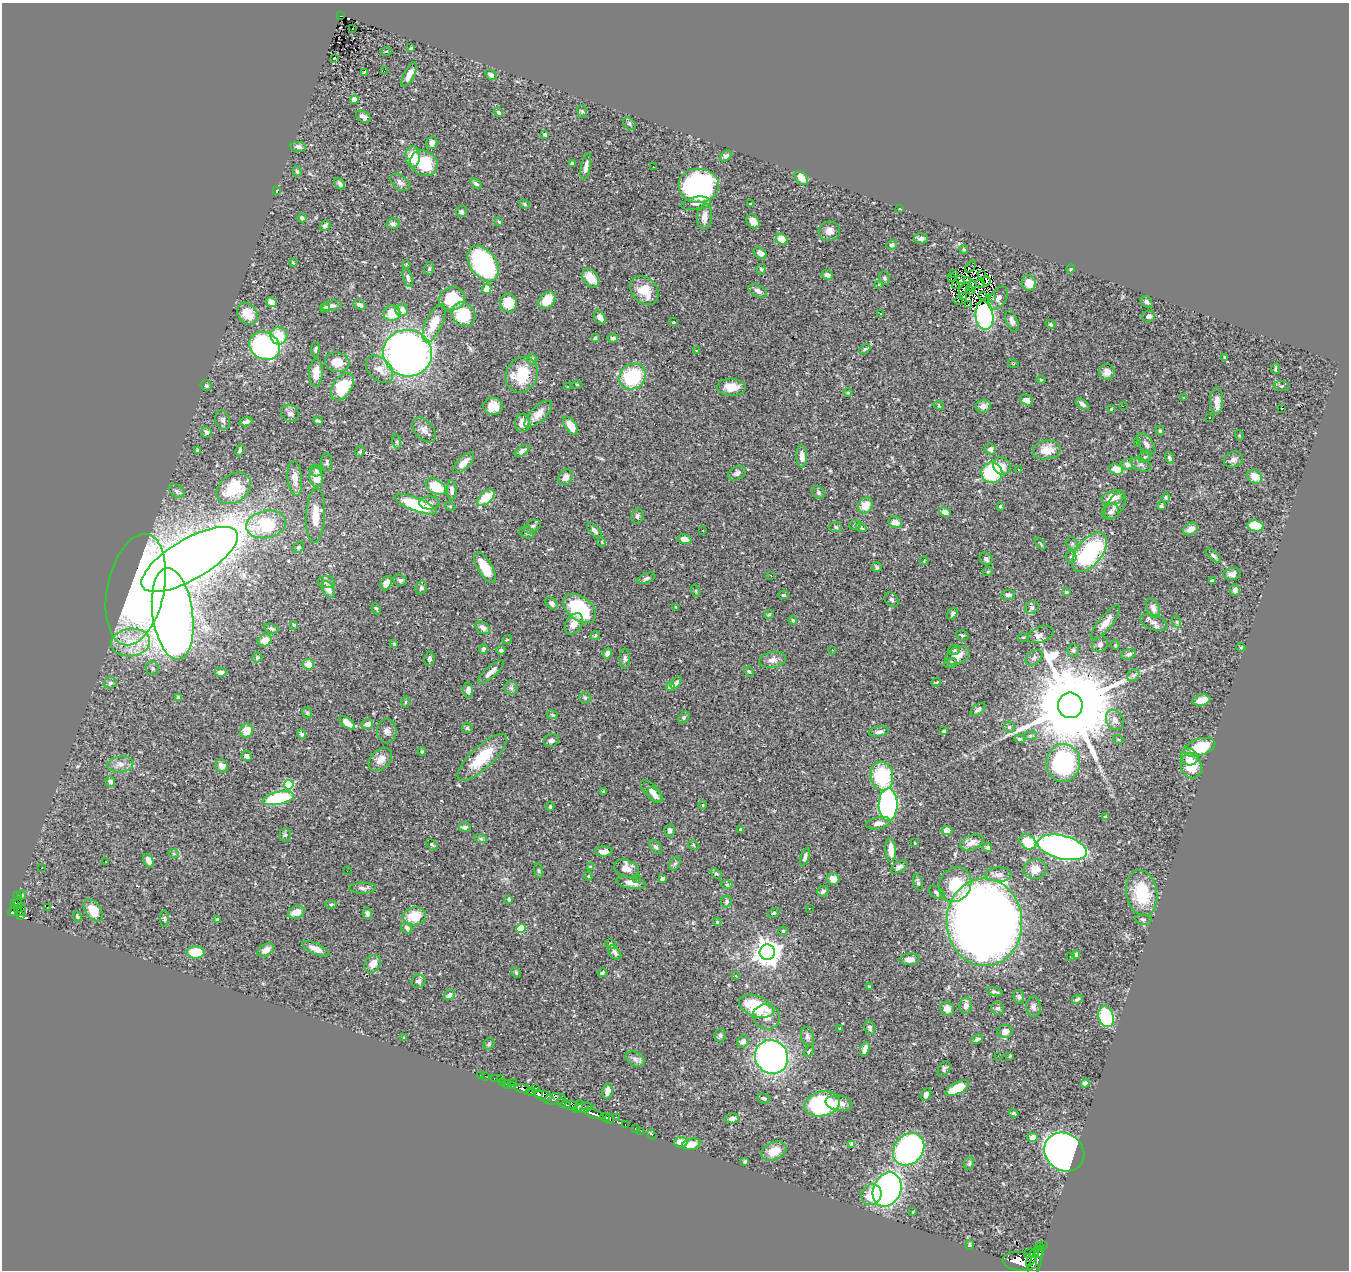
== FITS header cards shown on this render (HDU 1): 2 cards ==
NAXIS1  =                 1347
NAXIS2  =                 1268

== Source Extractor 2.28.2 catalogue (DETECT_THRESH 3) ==
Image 1347 x 1268 px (HDU 1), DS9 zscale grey, 1 PNG px = 1 image px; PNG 1351 x 1272 px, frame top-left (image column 1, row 1268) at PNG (2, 3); each listed source drawn as its Kron ellipse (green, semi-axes under 4 px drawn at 4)
Background 0.614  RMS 0.026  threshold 0.0788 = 3 sigma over >= 5 px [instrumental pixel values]
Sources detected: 510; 3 with non-positive FLUX_AUTO (blend fragments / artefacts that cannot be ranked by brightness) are neither listed nor drawn; of the other 507, the 500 brightest by FLUX_AUTO listed and drawn (7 fainter detections omitted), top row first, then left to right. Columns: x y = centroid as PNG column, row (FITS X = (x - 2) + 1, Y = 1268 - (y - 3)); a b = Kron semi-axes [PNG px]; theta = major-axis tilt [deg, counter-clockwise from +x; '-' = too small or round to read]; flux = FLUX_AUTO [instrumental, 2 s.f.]
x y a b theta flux
341 16 3 2 - 2.5
352 28 2 2 - 2.3
411 48 3 3 - 1.6
386 51 5 3 - 1.6
334 58 3 2 - 1.6
384 71 2 2 - 4.1
365 72 4 2 - 1.7
409 74 13 5 62 13
491 75 6 4 -34 5.7
354 99 4 4 - 21
582 111 6 5 - 2.7
498 112 5 4 - 4.1
363 117 8 5 -31 7.5
629 124 7 5 -43 3.1
545 134 4 4 - 2.8
432 143 6 5 - 6.5
298 147 8 5 -9 6.1
726 156 6 4 40 5.7
413 157 11 7 -88 34
424 163 14 12 -34 67
572 163 4 3 - 3.8
586 167 14 5 79 9.2
653 167 3 2 - 7.5
297 171 5 4 - 3
801 178 8 5 -51 18
400 182 11 7 -38 6.5
340 184 6 4 -51 4.7
476 184 6 4 -33 4
699 186 20 17 0 290
276 191 4 3 - 1.3
696 203 15 6 7 9.2
525 204 6 4 -30 2.6
750 204 3 2 - 1.5
900 209 3 2 - 1.1
462 212 5 5 - 3.5
704 217 13 7 84 15
302 218 5 4 - 4.3
753 221 8 5 -47 12
499 222 4 3 - 2.2
393 224 6 5 - 4.4
325 226 6 4 44 4.2
829 231 11 9 8 12
921 238 6 5 - 8
782 239 6 5 - 33
892 245 5 4 - 3.1
964 249 5 4 - 1.8
760 253 7 5 -34 9.6
293 263 4 3 - 1.5
483 263 20 13 -54 200
406 264 3 3 - 1.4
971 267 7 2 51 3.8
429 269 6 5 - 3.1
761 269 5 4 - 2.5
1071 269 4 3 - 1.9
953 274 3 2 - 1.7
827 275 6 5 - 6.9
981 275 3 2 - 1.7
408 278 9 4 -72 6.3
591 278 10 7 -54 25
884 278 7 5 -78 3.6
951 278 3 2 - 3.4
960 280 4 2 - 1.3
968 280 4 3 - 1.5
986 281 4 2 - 1.4
1029 283 8 7 - 24
955 284 3 2 - 1.7
980 284 5 2 - 1.4
879 285 4 4 - 2
972 285 5 2 - 3.9
964 288 6 2 46 2.6
487 289 5 4 - 18
644 290 16 12 -48 36
970 290 5 2 - 2.4
758 291 10 5 -27 6.6
983 296 3 2 - 1.5
964 297 3 2 - 2
991 297 4 2 - 1.3
998 298 13 7 55 9.7
452 299 13 11 20 68
547 300 10 7 47 33
959 300 5 2 - 1.8
271 302 6 5 - 14
1147 302 7 5 -48 4.7
508 303 9 8 - 37
360 305 6 4 -30 6.4
968 305 3 2 - 4.2
331 306 10 5 9 5.2
325 308 5 3 - 4.7
402 310 6 6 - 17
392 313 8 8 - 43
247 314 12 9 -51 32
463 314 13 11 -44 74
881 314 3 3 - 6.4
984 316 14 9 -83 360
1149 316 6 5 - 6.5
600 317 7 5 -53 11
1012 321 11 5 -71 7.6
673 322 3 3 - 1.8
434 323 21 8 66 37
1050 324 5 4 - 2.9
279 336 9 8 - 45
595 338 4 3 - 2.6
613 338 5 4 - 7
265 346 16 13 -28 270
315 349 7 4 86 3.3
865 349 6 4 36 2.7
696 350 3 2 - 1.6
407 353 24 23 - 940
1224 357 4 2 - 1.9
532 359 5 5 - 5.3
337 362 12 10 -11 22
1013 363 5 3 - 1.2
379 369 16 10 -46 16
1275 369 5 2 - 2.3
1107 372 8 7 - 10
316 373 14 7 86 22
522 375 18 15 63 65
632 377 14 12 36 110
1041 380 4 3 - 2.2
577 385 5 3 - 1.4
206 386 6 5 - 3
1281 386 8 5 -5 4.4
342 387 15 9 56 62
567 387 2 2 - 2.3
731 387 14 8 -2 22
848 392 5 3 - 1.9
1183 398 3 3 - 2.6
1026 400 7 5 -27 12
1217 401 13 6 89 14
1082 404 8 4 -34 6
493 406 9 8 - 23
939 406 5 3 - 1.6
983 406 7 6 - 11
1123 406 2 2 - 24
1282 408 3 3 - 23
1111 409 3 3 - 1.5
290 413 9 8 - 6.8
538 414 17 7 44 18
1210 418 3 2 - 2.3
223 420 10 7 -71 5.6
318 421 5 3 - 2.7
246 422 7 4 17 6.7
523 423 9 7 78 16
570 425 10 5 -53 30
424 430 14 9 -50 11
1160 431 5 4 - 2.3
206 432 5 5 - 5.9
1239 435 5 3 - 1.5
397 442 7 4 -78 2.6
1138 443 3 3 - 2.3
1146 444 12 7 -56 8.7
990 449 6 5 - 6
197 450 3 3 - 2.5
240 450 6 4 65 3.2
1047 450 14 9 7 27
360 451 6 4 52 3
522 451 8 4 34 7.4
802 456 11 5 -86 15
1145 457 7 5 44 3.5
1169 458 6 4 -75 3.8
1233 460 10 7 22 7.9
327 462 9 5 -88 3.7
464 463 13 6 45 18
1127 465 6 5 - 8.4
1141 465 10 6 -26 6.8
1002 466 9 8 - 16
1018 469 3 3 - 43
1116 469 7 5 -21 25
316 470 6 5 - 4
737 473 9 6 29 6.1
992 473 10 10 - 120
316 477 10 6 -80 22
566 477 8 6 57 12
1255 477 8 6 -39 20
295 478 17 7 -85 19
436 487 11 7 -31 49
234 488 19 14 37 66
452 490 10 5 -88 7.6
177 491 8 6 -36 5.1
818 492 7 5 -48 4.4
1166 497 4 3 - 2.5
486 498 10 6 43 51
1113 498 12 6 17 19
429 503 10 6 -1 7.6
416 504 22 6 -21 97
865 505 8 7 - 26
1115 505 15 8 57 9.9
450 506 5 3 - 1.6
1000 506 3 3 - 2.1
1161 506 4 3 - 2.3
945 512 6 4 -27 10
1110 512 9 7 23 5.6
315 515 27 9 87 34
637 516 7 6 - 4.4
895 522 7 5 -11 13
266 524 20 13 11 93
855 525 6 5 - 2.7
1255 526 8 5 -11 54
532 527 9 6 28 5.4
836 527 6 5 - 3.1
861 527 6 3 -35 2.7
1190 529 8 5 32 15
594 530 9 4 -45 4.8
703 530 2 2 - 1.3
527 532 8 5 -20 3.9
685 539 7 5 -13 15
602 542 5 3 - 1.4
1040 543 7 3 -51 2
1072 544 7 5 -69 3.7
299 547 6 5 - 3.1
1090 552 23 12 52 200
1213 556 9 4 -40 4.4
1071 557 5 5 - 3.6
190 559 54 20 30 4100
986 559 7 6 - 4.9
924 561 4 3 - 1.3
877 567 5 4 - 2.9
485 568 17 7 -59 44
988 571 5 3 - 1.4
1232 574 8 6 9 6.8
770 575 3 2 - 3.6
646 578 9 4 24 4.6
400 580 7 5 -15 3.8
1212 581 4 3 - 3.6
327 582 8 6 -2 4.7
386 583 7 5 62 8.8
421 588 6 5 - 4.2
328 589 9 5 -58 10
136 590 57 28 78 970
1235 590 5 5 - 7.1
696 591 6 4 -71 2.2
1066 592 4 3 - 2.3
783 595 5 4 - 2.5
1008 595 7 5 5 5.7
892 600 8 6 -46 4.2
552 603 7 5 -42 6.4
676 607 4 2 - 1.6
1032 608 7 6 - 4.6
1153 608 10 6 -70 10
376 609 6 3 -66 2.7
580 609 18 11 -38 110
173 614 46 20 -82 2200
953 614 7 4 51 3.7
769 615 5 4 - 2.3
793 620 4 4 - 2.4
1106 622 21 6 51 16
1154 622 14 7 -21 9.4
1177 622 6 4 -72 2.7
574 624 11 8 56 17
294 625 3 2 - 1.7
483 628 8 5 -34 8.8
271 629 7 4 -16 4.1
962 635 6 5 - 2.4
1040 635 14 7 18 10
595 636 5 3 - 3
1023 637 5 3 - 1.6
265 640 7 6 - 16
507 640 5 3 - 1.4
130 642 20 13 7 47
394 644 4 3 - 1.7
1100 644 8 7 - 5.8
1115 645 5 4 - 1.8
1241 647 5 3 - 1.6
483 649 4 4 - 5.2
501 650 4 3 - 3.4
833 650 3 3 - 3.6
954 650 6 5 - 2.8
1073 650 6 5 - 3.5
607 653 5 4 - 7.2
1128 654 8 5 17 5.5
957 656 13 8 30 18
257 657 5 4 - 3
625 658 10 5 -90 4.9
1034 658 9 6 39 5.4
429 659 7 5 83 4.7
773 660 13 8 9 11
951 663 6 5 - 2.7
308 664 5 5 - 24
152 668 7 6 - 4.1
749 671 5 4 - 2.4
221 672 6 4 -1 6
491 672 16 5 41 12
1133 675 7 5 42 4.2
936 682 5 4 - 1.9
110 683 6 5 - 3.7
676 683 7 4 54 4.5
670 687 4 4 - 26
511 688 6 6 - 4.6
468 690 7 5 -88 7.8
178 697 4 4 - 4.5
585 698 6 5 - 3.2
1201 700 9 5 13 17
405 702 5 3 - 1.6
1070 705 12 12 - 41000
978 710 8 5 37 6.4
307 713 6 4 -67 2.5
552 715 5 3 - 1.8
684 718 7 4 50 2.8
1115 720 10 8 -62 10
347 723 9 4 -39 17
367 724 6 5 - 14
1009 727 5 5 - 3.3
467 728 5 5 - 2.9
246 731 7 6 - 24
387 731 12 10 -88 9.1
944 731 3 3 - 1.9
879 732 10 5 10 6.6
301 734 5 3 - 3.5
1030 736 6 4 6 2.9
1019 739 5 4 - 3
1118 739 5 3 - 1.8
551 740 8 6 13 6.9
1200 747 16 8 18 70
422 751 4 4 - 2.7
247 756 5 4 - 8.7
482 757 32 11 43 67
1189 757 9 8 - 11
380 759 13 9 43 15
1063 763 19 17 87 230
120 764 13 8 8 11
222 766 7 6 - 11
1191 766 13 10 -70 50
882 776 14 11 -80 110
110 781 5 4 - 6
289 785 5 5 - 89
651 791 14 6 -44 12
604 792 3 3 - 2.9
655 795 9 5 -49 7.2
278 798 16 6 11 140
703 805 5 3 - 1.7
888 805 16 9 88 330
550 806 4 3 - 2.3
1105 817 3 3 - 2.7
878 823 12 6 11 9.4
464 827 6 5 - 6.2
670 830 6 5 - 5.2
741 830 3 3 - 2.3
947 831 5 4 - 17
285 835 6 5 - 3.1
481 839 6 4 -19 3.4
972 842 12 7 22 13
1028 842 9 7 -31 48
915 843 3 2 - 1.2
432 844 6 4 -45 2.7
693 845 5 4 - 1.9
656 847 8 5 -51 3.7
987 847 4 4 - 4.5
1062 847 25 11 -14 620
891 850 12 5 -87 20
604 852 9 5 0 12
174 854 5 3 - 2
805 857 9 4 72 5.3
148 860 7 4 -65 8.8
105 862 2 2 - 1.2
675 863 7 5 61 3.3
42 867 2 2 - 1.3
590 867 4 4 - 2.3
899 867 9 5 33 5.2
626 869 13 8 -17 15
1035 869 11 10 - 19
347 871 2 2 - 1.2
538 871 7 3 -81 2.2
716 873 6 4 -37 2.7
998 875 13 7 -1 10
588 876 4 4 - 1.7
637 878 3 2 - 3.4
662 878 4 3 - 4.5
833 879 6 6 - 13
918 882 9 4 -75 3.6
631 883 15 5 -10 13
727 884 6 4 -1 2.2
955 885 18 15 61 58
363 888 13 5 1 6.9
823 891 6 5 - 5.2
937 893 8 5 -33 5
1142 893 23 15 -81 79
22 895 4 4 - 1.8
17 896 2 2 - 1.9
509 899 3 3 - 2.4
726 902 6 5 - 4
14 904 4 3 - 2.5
18 904 5 3 - 15
331 904 5 3 - 2.3
47 907 2 2 - 390
809 908 2 2 - 1.2
17 909 3 3 - 53
21 910 6 4 77 11
93 910 13 7 -54 32
13 912 5 3 - 53
296 912 8 6 17 18
367 913 6 4 -76 6.1
773 913 6 4 26 2.3
21 916 3 3 - 14
414 916 11 9 9 42
77 917 5 4 - 2.2
165 918 8 4 90 2.9
217 920 4 3 - 6.6
1143 920 8 5 -11 3.6
717 922 4 3 - 1.5
984 922 44 38 -87 2700
407 928 6 5 - 5.8
521 928 5 4 - 59
783 931 4 4 - 2.8
610 944 6 4 -34 2.7
316 949 14 5 -24 12
266 950 9 5 31 11
196 952 9 6 -1 47
615 952 8 5 -51 7
767 952 7 7 - 2100
1076 954 4 4 - 4.6
1071 957 3 3 - 1.9
910 959 10 6 3 11
373 964 9 7 54 15
516 973 5 3 - 2.9
602 973 5 3 - 2.6
735 976 3 2 - 1.5
418 981 7 6 - 5.8
870 986 3 3 - 2.1
994 992 8 3 -13 3.6
449 995 6 4 34 7.6
1019 997 7 5 -82 3.9
1077 999 6 4 25 3.3
966 1005 8 6 80 11
756 1006 18 10 -20 90
1034 1007 10 7 -88 6.5
998 1008 6 6 - 4.8
947 1009 7 6 - 12
766 1017 14 12 -23 15
1106 1017 10 7 -71 140
870 1028 7 5 -66 4
840 1029 4 3 - 1.6
1005 1031 7 6 - 12
720 1035 6 5 - 3.8
807 1036 9 6 -78 5.4
404 1038 3 3 - 1.4
977 1039 6 3 24 3.9
743 1042 6 5 - 7.5
489 1044 6 5 - 2.7
865 1049 7 4 71 8.6
809 1051 6 3 57 2.1
998 1056 2 2 - 6.8
1010 1056 4 2 - 1.5
772 1057 17 16 - 600
635 1059 10 6 -30 7.3
944 1069 8 5 58 4.4
480 1075 3 2 - 1.8
485 1076 3 2 - 2.8
494 1079 4 3 - 9.3
500 1079 2 2 - 1.6
513 1082 3 2 - 8.1
503 1083 3 2 - 3.2
1085 1083 4 4 - 16
506 1084 3 2 - 1.9
512 1086 4 2 - 10
536 1088 3 3 - 15
957 1088 13 5 27 70
522 1089 8 4 -16 240
530 1091 5 3 - 33
607 1091 8 5 79 9.8
538 1093 4 3 - 120
926 1094 6 4 58 6.5
543 1096 9 4 -14 290
764 1098 6 4 -22 3.8
555 1099 11 6 5 130
563 1103 7 3 -26 60
839 1103 13 7 -10 15
822 1104 18 12 15 180
571 1106 6 4 -5 75
579 1106 6 4 63 88
583 1108 10 4 13 100
1014 1113 5 3 - 2.6
594 1114 10 4 -19 280
605 1117 5 4 - 140
616 1117 3 2 - 1.9
732 1118 7 5 6 6.1
609 1119 5 2 - 24
625 1125 3 2 - 3.3
635 1128 2 2 - 2.7
641 1131 2 2 - 2.5
652 1135 5 3 - 2
1033 1137 5 4 - 9.7
680 1142 7 5 7 20
691 1144 9 5 14 17
852 1144 4 4 - 17
909 1149 17 14 50 460
774 1151 13 8 27 28
1064 1152 21 18 -38 1400
745 1161 3 3 - 2.1
969 1163 6 5 - 2.9
887 1190 18 13 66 510
871 1194 11 9 50 41
913 1212 3 2 - 1.7
969 1245 5 4 - 2.1
1043 1245 3 2 - 5.6
1039 1247 3 2 - 30
1029 1253 6 4 32 180
1039 1254 3 2 - 81
1033 1257 11 3 63 190
1020 1261 17 9 -6 1000
1035 1263 17 5 73 800
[7 fainter detections neither listed nor drawn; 3 non-positive-flux detections neither listed nor drawn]